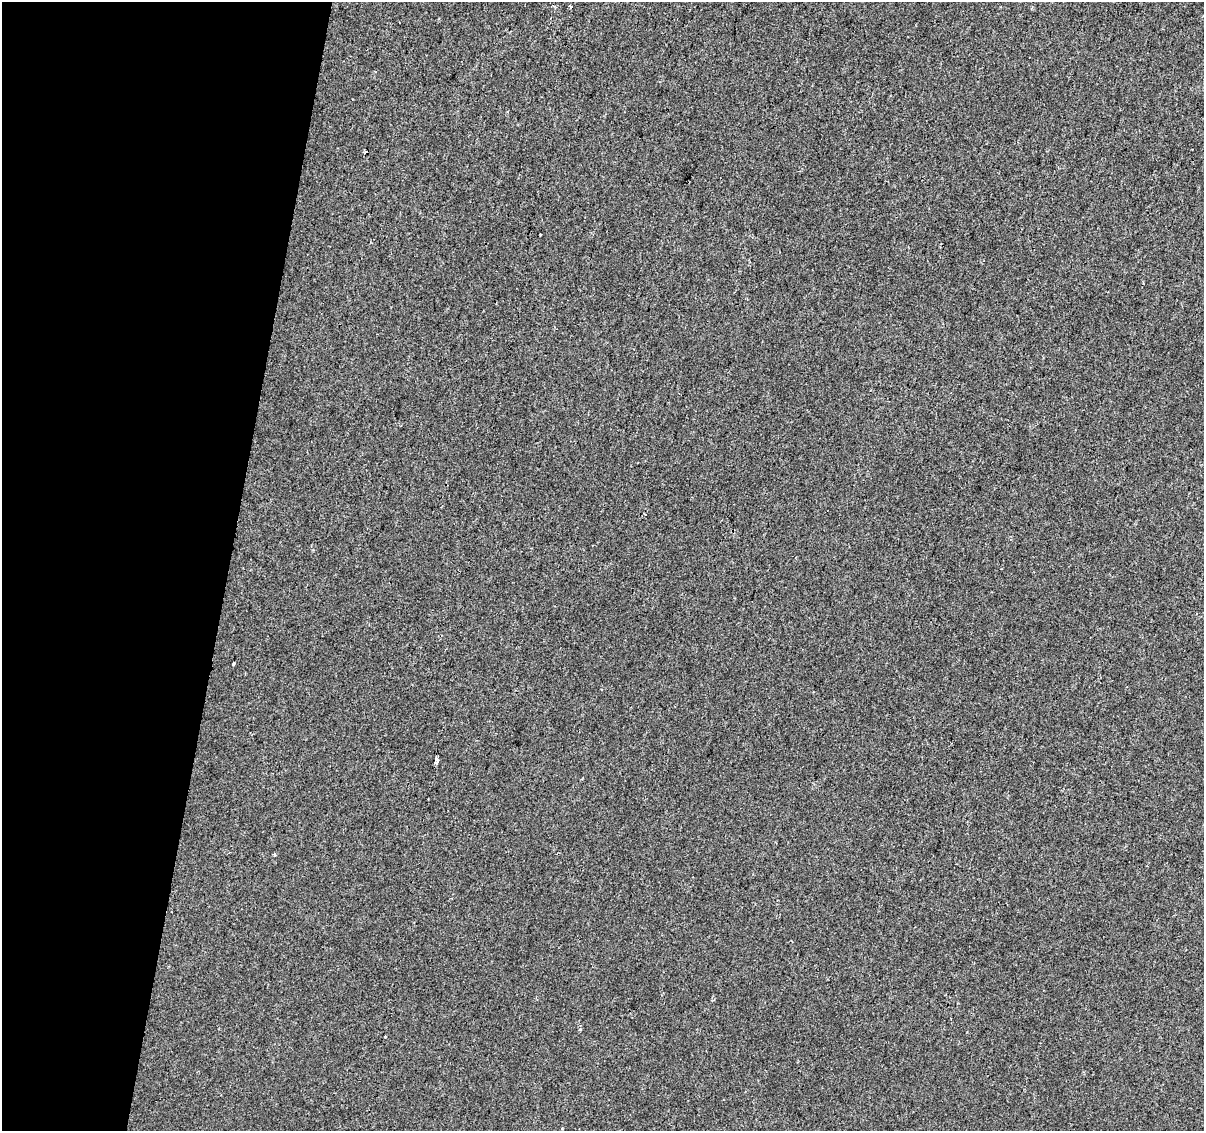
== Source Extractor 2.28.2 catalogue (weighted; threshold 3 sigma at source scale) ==
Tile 9 of 4 x 4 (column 1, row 3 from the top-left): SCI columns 1-1202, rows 1355-2483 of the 4812 x 5026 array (HDU 1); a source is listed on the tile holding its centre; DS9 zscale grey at full resolution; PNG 1206 x 1133 px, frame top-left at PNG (2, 2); no overlay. Shown black and unused: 19% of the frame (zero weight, under 2 of 3 exposures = <1% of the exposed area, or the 3 px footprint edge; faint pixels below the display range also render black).
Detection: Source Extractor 2.28.2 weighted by HDU 2 'WHT'; one run over the whole footprint, this tile lists its part. Background 4.25e-04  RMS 0.0042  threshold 0.019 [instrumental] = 3 sigma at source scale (4.5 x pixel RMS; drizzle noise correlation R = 1.50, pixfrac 1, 0.0396/0.0396 arcsec/px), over >= 5 px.
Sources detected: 6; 1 cosmic-ray / hot-pixel residue — not listed; the other 5 listed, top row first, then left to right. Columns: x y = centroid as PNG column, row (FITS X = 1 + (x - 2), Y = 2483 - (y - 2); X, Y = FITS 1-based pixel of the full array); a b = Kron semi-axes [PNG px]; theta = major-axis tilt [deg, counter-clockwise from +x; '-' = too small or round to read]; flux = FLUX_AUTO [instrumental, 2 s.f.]
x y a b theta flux
366 152 3 3 - 0.99
233 664 3 3 - 1.8
437 760 6 3 -89 4.3
274 855 4 3 - 0.48
385 1037 3 3 - 3